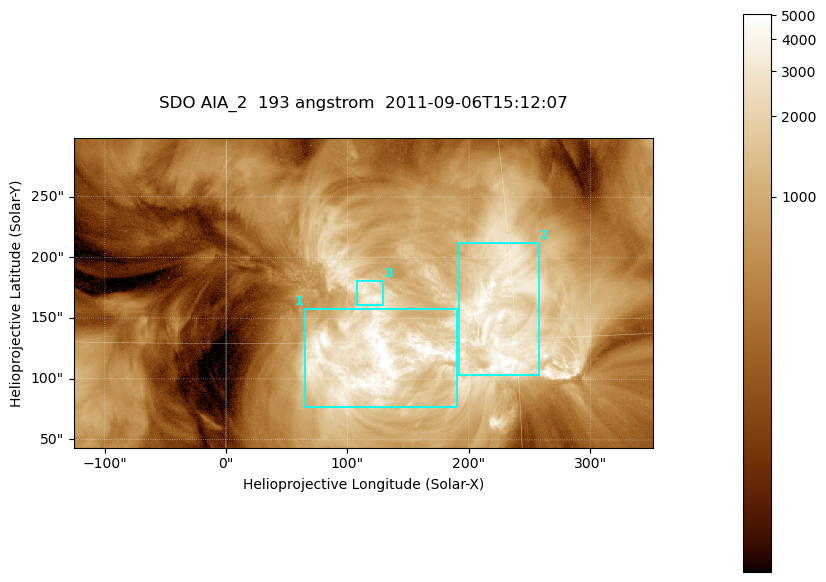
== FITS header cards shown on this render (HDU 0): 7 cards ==
TELESCOP= 'SDO     '           /
INSTRUME= 'AIA_2   '           /
WAVELNTH=                  193 /
WAVEUNIT= 'angstrom'           /
DATE-OBS= '2011-09-06T15:12:07.84' /
CTYPE1  = 'HPLN-TAN'           /
CTYPE2  = 'HPLT-TAN'           /

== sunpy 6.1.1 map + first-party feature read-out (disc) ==
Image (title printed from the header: SDO AIA_2  193 angstrom  2011-09-06T15:12:07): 794 x 424 px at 0.601 arcsec/px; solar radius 952 arcsec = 1585 px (partial field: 4.3% of the solar disc is inside the frame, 100% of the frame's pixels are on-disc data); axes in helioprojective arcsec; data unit not stated in the header (colour bar unlabelled)
Pointing: header CRPIX1/2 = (2043.76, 2047.55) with CRVAL1/2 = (0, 0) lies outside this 794 x 424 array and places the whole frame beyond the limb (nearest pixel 1.29 R_sun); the SolarSoft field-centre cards XCEN/YCEN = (112.9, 170.9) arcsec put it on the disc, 1684 arcsec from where CRPIX/CRVAL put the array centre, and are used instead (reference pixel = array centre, CRVAL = XCEN/YCEN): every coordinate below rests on XCEN/YCEN
Orientation: roll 0.0564 deg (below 1 deg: not rotated)
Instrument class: DISC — disc imager (sunpy class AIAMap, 193 A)
Bright regions (active regions / flare kernels): reference = the on-disc median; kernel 7 px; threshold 5 sigma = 2382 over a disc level ~558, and >= 1.15x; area >= 336 px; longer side >= 5 px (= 3 arcsec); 3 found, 3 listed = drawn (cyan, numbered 1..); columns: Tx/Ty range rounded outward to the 2 arcsec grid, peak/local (2 s.f.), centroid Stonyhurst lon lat
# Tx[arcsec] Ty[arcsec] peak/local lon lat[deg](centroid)
1 64..190 76..158 12 +7 +14
2 192..258 102..214 10 +14 +16
3 108..130 160..182 7.6 +7 +17